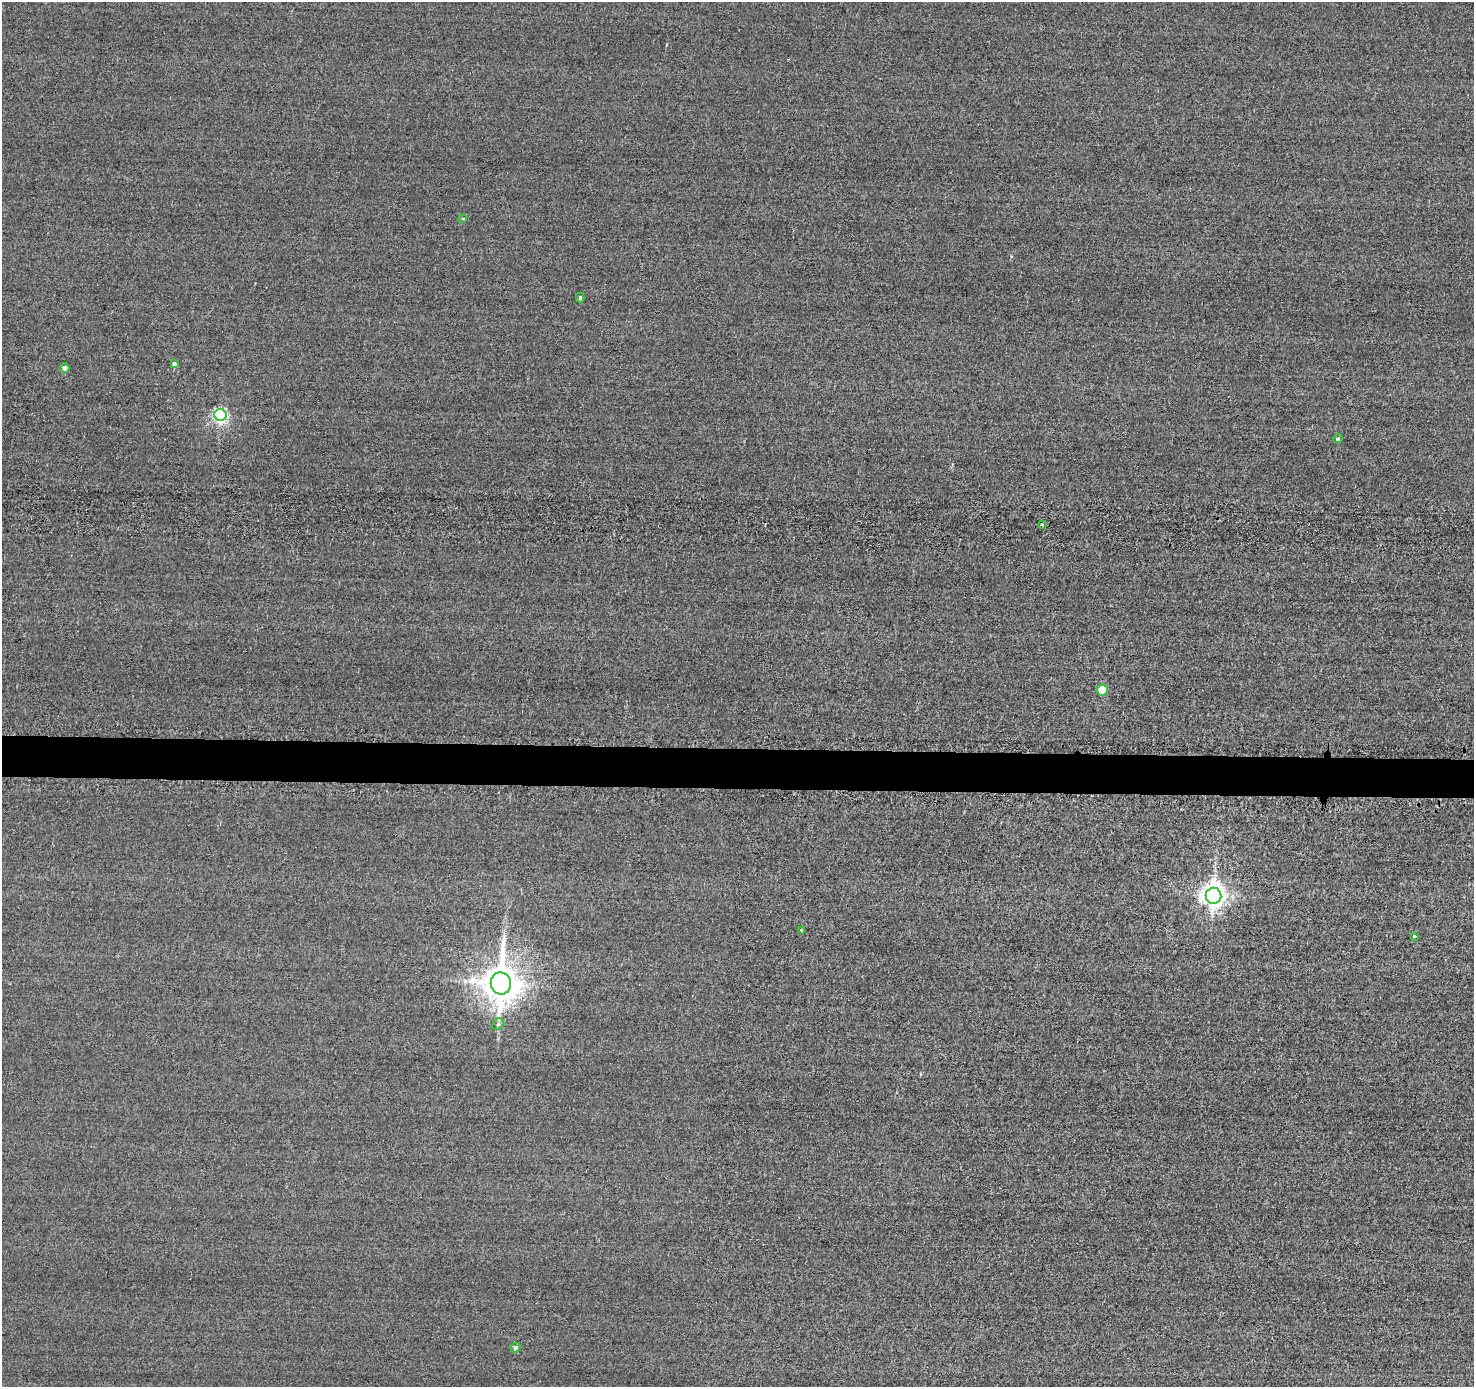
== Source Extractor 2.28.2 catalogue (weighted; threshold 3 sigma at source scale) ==
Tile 5 of 3 x 3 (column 2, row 2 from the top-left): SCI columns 1488-2959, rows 1601-2985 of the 4678 x 4710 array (HDU 1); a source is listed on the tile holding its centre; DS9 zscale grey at full resolution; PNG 1476 x 1389 px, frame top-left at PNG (2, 2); each listed source drawn as its Kron ellipse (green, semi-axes under 4 px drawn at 4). Shown black and unused: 3% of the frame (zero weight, under 2 of 3 exposures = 12% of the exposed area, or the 3 px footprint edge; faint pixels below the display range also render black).
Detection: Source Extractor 2.28.2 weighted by HDU 2 'WHT'; one run over the whole footprint, this tile lists its part. Background -0.431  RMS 3.3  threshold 14.8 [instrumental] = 3 sigma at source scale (4.5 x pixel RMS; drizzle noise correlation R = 1.50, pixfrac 1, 0.05/0.05 arcsec/px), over >= 5 px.
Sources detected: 14; all 14 listed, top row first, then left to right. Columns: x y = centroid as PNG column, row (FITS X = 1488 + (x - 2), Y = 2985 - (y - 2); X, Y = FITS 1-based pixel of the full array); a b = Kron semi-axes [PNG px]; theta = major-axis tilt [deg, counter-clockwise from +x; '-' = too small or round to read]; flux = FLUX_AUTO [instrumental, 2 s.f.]
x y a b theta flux
463 218 4 3 - 300
580 298 5 3 - 470
174 363 4 4 - 910
65 368 5 4 - 2200
220 415 6 6 - 84000
1338 439 5 4 - 820
1042 525 3 3 - 1600
1102 690 5 5 - 8200
1214 896 8 8 - 300000
802 931 4 3 - 350
1414 936 4 3 - 520
501 983 11 10 - 870000
498 1024 6 5 - 630
515 1348 5 4 - 700